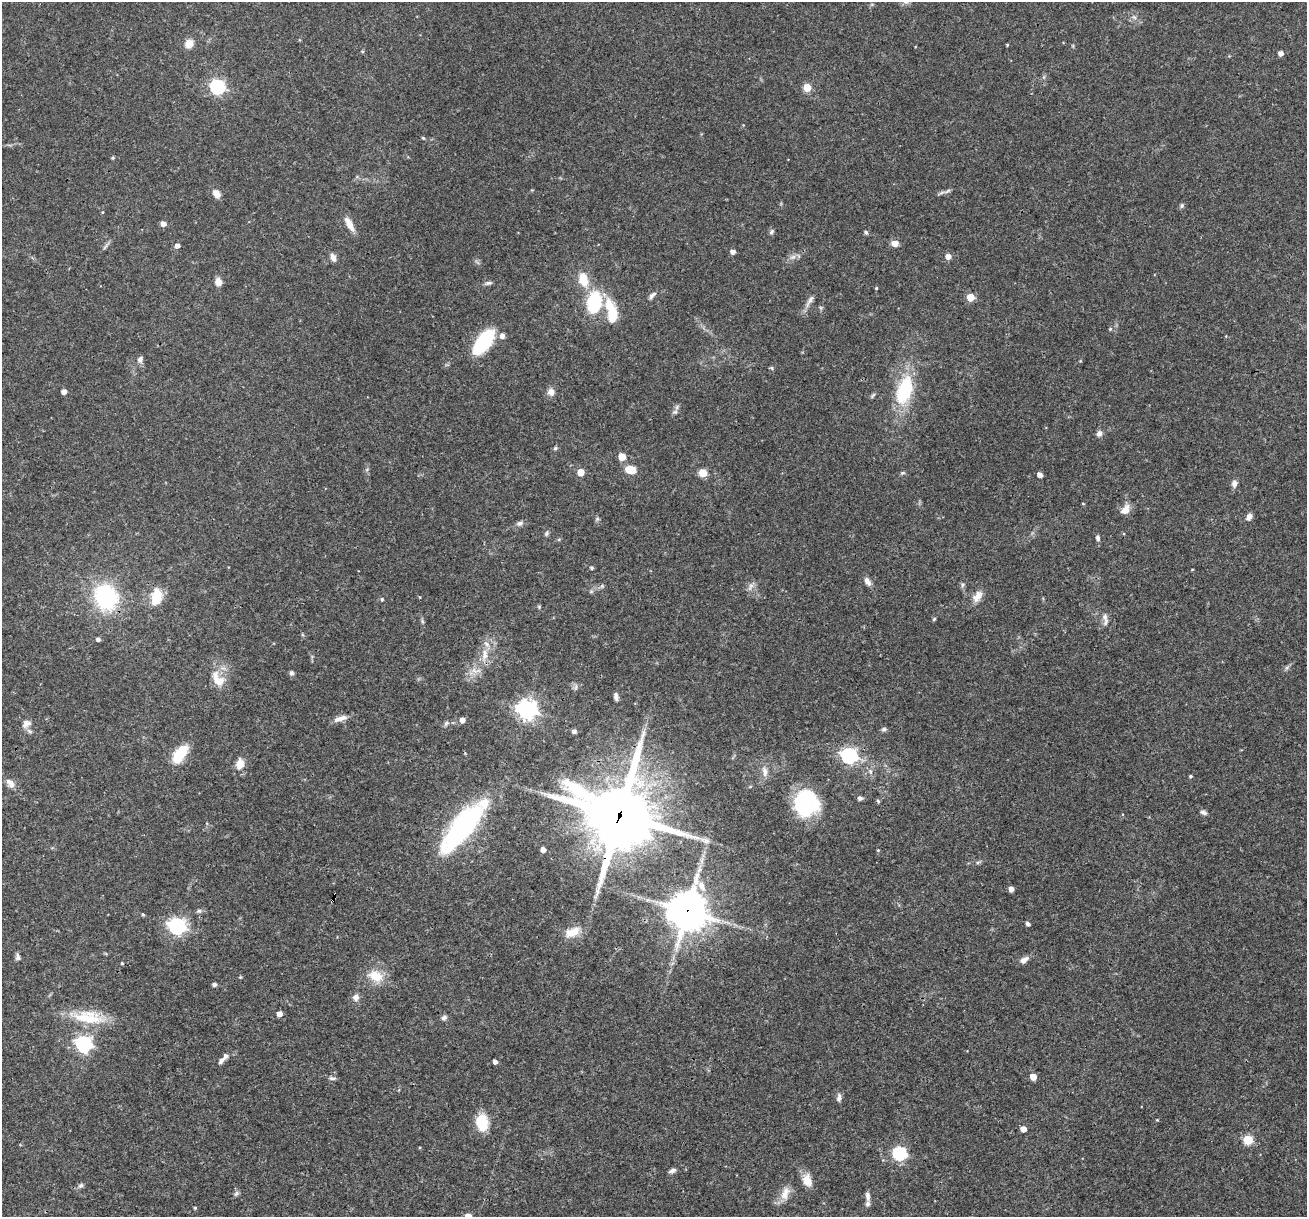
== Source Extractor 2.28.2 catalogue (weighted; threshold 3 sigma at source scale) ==
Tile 7 of 4 x 4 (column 3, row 2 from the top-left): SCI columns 2611-3915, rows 2682-3896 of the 5220 x 5236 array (HDU 1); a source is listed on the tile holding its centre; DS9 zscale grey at full resolution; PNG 1309 x 1219 px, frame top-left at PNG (2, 2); no overlay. Shown black and unused: <1% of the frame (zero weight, under 3 of 4 exposures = <1% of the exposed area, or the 3 px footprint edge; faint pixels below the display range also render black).
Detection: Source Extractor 2.28.2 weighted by HDU 2 'WHT'; one run over the whole footprint, this tile lists its part. Background 0.0571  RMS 0.0033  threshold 0.0146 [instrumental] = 3 sigma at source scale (4.5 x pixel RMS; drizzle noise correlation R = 1.50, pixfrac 1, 0.05/0.05 arcsec/px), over >= 5 px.
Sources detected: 140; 1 inside a brighter object's white glare — not listed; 3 inside a brighter listed object's ellipse — not listed separately; the other 136 listed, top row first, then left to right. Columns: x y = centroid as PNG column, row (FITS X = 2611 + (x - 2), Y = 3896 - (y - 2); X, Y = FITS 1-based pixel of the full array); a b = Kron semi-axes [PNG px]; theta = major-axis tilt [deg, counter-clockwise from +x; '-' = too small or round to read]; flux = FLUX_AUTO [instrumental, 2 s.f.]
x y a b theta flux
1134 17 8 4 -44 0.82
189 44 10 9 - 3.4
1007 45 3 3 - 0.33
1281 53 4 4 - 1.7
217 87 6 6 - 64
807 87 5 5 - 7.5
423 138 6 3 -44 0.35
113 158 5 3 - 0.39
947 191 12 4 25 0.93
216 193 12 9 -47 2
1182 206 6 5 - 0.61
163 224 5 5 - 2.1
349 224 18 7 -61 3.2
772 232 7 5 52 0.63
866 232 6 5 - 0.59
895 243 8 7 - 2
177 245 5 5 - 1.6
733 252 4 4 - 1.7
948 256 5 5 - 2.2
333 257 9 6 -70 1.7
793 257 10 6 26 1.4
583 280 17 10 -74 7
218 282 9 7 -79 2.2
488 283 10 5 6 0.8
876 288 3 3 - 0.37
652 295 13 5 43 1.2
970 297 5 5 - 8.3
810 301 22 6 59 1.9
594 302 15 10 77 28
612 312 27 10 -77 13
1110 329 5 4 - 0.44
502 336 7 7 - 1.3
483 342 21 10 53 33
140 359 8 7 - 1.3
772 368 5 4 - 0.47
904 390 36 18 72 20
64 392 4 4 - 1.7
551 392 10 9 - 1.8
873 395 9 4 54 0.56
675 412 7 5 2 0.73
1099 433 8 7 - 1.3
555 448 6 5 - 0.58
622 457 5 5 - 7
631 470 8 6 -11 8.5
581 472 5 5 - 4.6
703 473 6 6 - 6.2
903 473 7 4 19 0.48
1039 475 5 4 - 1.9
1234 484 9 7 75 1.4
1083 503 4 3 - 0.25
1125 510 12 8 54 2.8
1249 517 8 6 52 1.5
597 519 6 5 - 0.52
519 523 9 7 20 1.1
546 533 7 5 86 0.63
1098 538 8 5 -81 0.89
592 568 4 4 - 0.54
867 581 11 6 -56 1.8
963 585 6 5 - 0.63
602 586 5 5 - 0.53
751 587 12 6 63 1.3
977 596 17 9 54 2.8
106 597 16 13 -64 52
156 597 24 13 79 7.2
382 599 5 4 - 0.45
539 607 5 5 - 0.41
1105 617 12 7 88 1.7
934 619 5 4 - 0.41
422 621 6 4 -71 0.52
98 639 4 4 - 0.91
485 655 21 8 82 4.4
474 670 10 5 -34 1.7
291 673 6 5 - 0.8
218 679 25 14 -54 5.8
616 696 9 5 -80 1.2
527 709 7 7 - 180
340 718 19 7 15 2.4
462 720 5 5 - 2.2
446 723 7 4 45 0.7
26 724 13 10 39 2.2
884 729 7 5 9 0.69
574 731 4 4 - 1
180 754 23 11 53 9.5
849 756 7 6 - 92
240 764 14 9 77 3.5
765 772 15 7 -84 2
870 772 7 5 -71 0.91
1190 776 4 4 - 0.5
10 783 14 8 -47 2.4
860 798 6 5 - 0.77
878 801 5 4 - 0.44
804 804 23 20 -69 31
1203 812 9 5 -19 0.92
619 816 26 24 -66 2200
463 825 57 18 50 61
543 850 4 4 - 2.1
878 850 4 4 - 0.32
978 862 6 4 18 0.53
702 886 16 9 -66 3.4
1011 889 4 4 - 2
335 894 3 2 - 0.46
333 900 4 3 - 1.9
199 911 7 6 - 0.72
687 911 13 12 - 850
143 914 5 4 - 0.39
1028 924 4 4 - 1.1
177 926 7 7 - 110
572 932 21 11 24 4.8
17 956 9 5 -83 0.99
1024 960 11 7 38 1.7
122 963 4 4 - 0.31
375 976 21 14 -26 6.2
214 984 4 4 - 1.1
356 997 8 8 - 1.6
279 1014 5 4 - 2.2
88 1017 43 17 -8 12
444 1018 8 6 31 0.9
83 1044 7 7 - 81
225 1056 10 6 55 1.2
495 1062 4 4 - 1.2
1033 1077 5 5 - 4.3
332 1078 10 5 -2 0.81
839 1097 11 6 89 1.2
1157 1120 4 3 - 0.25
482 1122 18 12 -84 9.2
1023 1129 5 4 - 2.9
1248 1140 5 5 - 17
899 1153 6 6 - 53
672 1171 9 5 19 1
807 1180 17 11 -74 3.6
81 1185 8 6 42 0.89
236 1193 8 5 49 0.75
785 1193 20 10 71 3.5
867 1196 13 6 -82 1.3
195 1208 4 4 - 0.38
468 1216 5 5 - 4.8
Overlapping masked pixels (flux is a lower limit): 5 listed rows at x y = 106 597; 619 816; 335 894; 333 900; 687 911
Isophote crosses this tile's border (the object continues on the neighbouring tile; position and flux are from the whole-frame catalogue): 1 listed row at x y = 468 1216